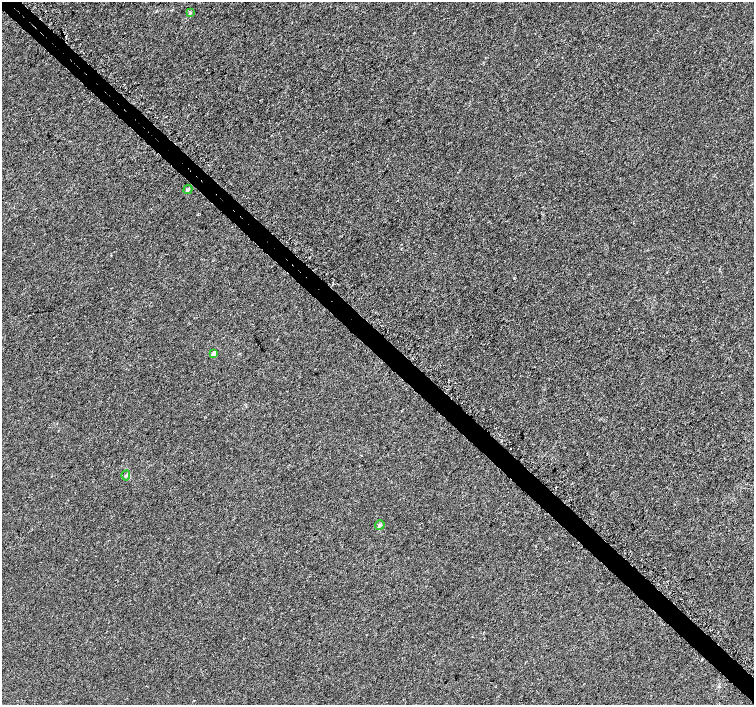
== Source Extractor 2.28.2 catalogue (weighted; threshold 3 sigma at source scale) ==
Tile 6 of 4 x 4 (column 2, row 2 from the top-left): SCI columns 1536-3039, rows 3008-4412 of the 6096 x 6087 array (HDU 1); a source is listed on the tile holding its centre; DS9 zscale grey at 2 x 2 block average (1 PNG px = mean of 2 x 2 image px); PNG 756 x 707 px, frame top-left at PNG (2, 2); each listed source drawn as its Kron ellipse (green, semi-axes under 4 px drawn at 4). Shown black and unused: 4% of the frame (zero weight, under 3 of 5 exposures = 3% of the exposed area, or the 3 px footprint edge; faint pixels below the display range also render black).
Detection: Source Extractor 2.28.2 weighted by HDU 2 'WHT'; one run over the whole footprint, this tile lists its part. Background 3.81e-05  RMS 0.0014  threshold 0.00625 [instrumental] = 3 sigma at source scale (4.5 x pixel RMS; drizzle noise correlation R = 1.50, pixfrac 1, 0.0396/0.0396 arcsec/px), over >= 5 px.
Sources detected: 6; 1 cosmic-ray / hot-pixel residue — neither listed nor drawn; the other 5 listed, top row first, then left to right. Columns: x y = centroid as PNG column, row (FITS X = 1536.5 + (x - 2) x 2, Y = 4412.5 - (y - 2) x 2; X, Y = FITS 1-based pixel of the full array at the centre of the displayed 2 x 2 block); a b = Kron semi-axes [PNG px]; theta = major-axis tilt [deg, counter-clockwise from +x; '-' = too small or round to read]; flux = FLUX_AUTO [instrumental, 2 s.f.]
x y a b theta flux
190 13 3 2 - 0.21
188 189 5 3 - 0.55
214 354 2 2 - 4.5
126 475 5 3 - 0.38
380 525 5 4 - 0.55